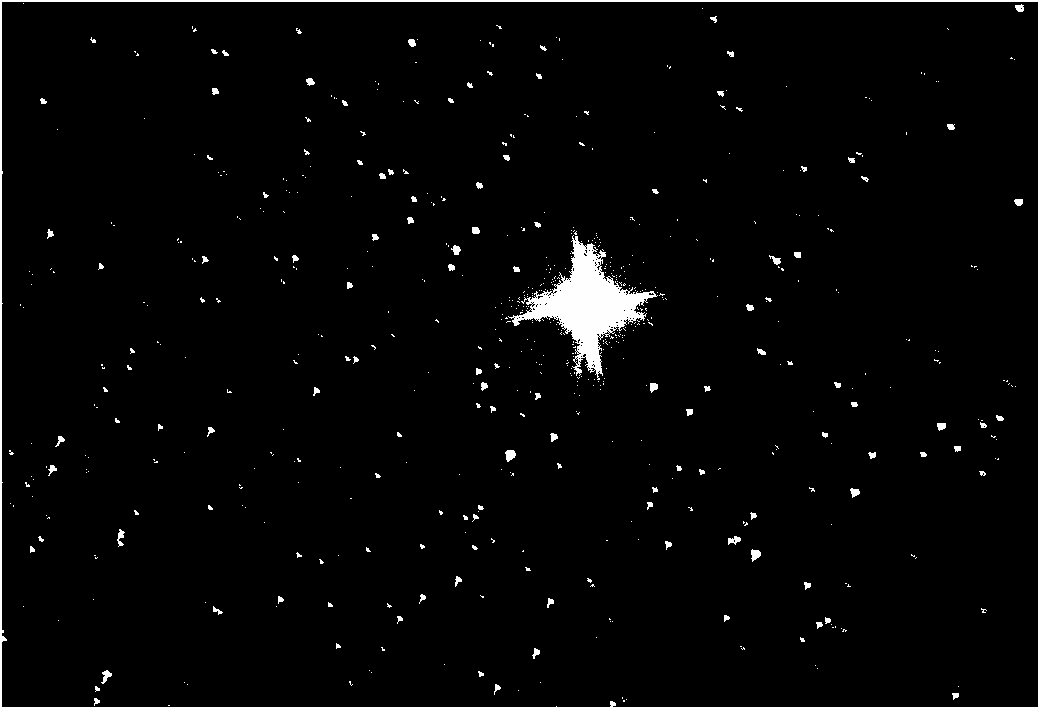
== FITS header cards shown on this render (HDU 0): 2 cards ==
NAXIS1  =                 2072
NAXIS2  =                 1410

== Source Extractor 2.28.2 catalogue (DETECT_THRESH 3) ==
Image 2072 x 1410 px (HDU 0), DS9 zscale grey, zoomed out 1/2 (1 PNG px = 2 x 2 image px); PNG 1040 x 709 px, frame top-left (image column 1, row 1410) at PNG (2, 2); no overlay
Background 80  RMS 28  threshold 83.1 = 3 sigma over >= 5 px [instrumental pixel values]
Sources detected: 5; all 5 listed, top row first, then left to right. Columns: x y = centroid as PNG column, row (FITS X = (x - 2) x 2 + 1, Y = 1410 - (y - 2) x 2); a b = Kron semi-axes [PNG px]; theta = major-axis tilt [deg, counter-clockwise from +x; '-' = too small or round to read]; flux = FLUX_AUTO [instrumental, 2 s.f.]
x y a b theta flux
586 305 32 32 - 450000
653 386 8 6 -36 17000
510 454 10 9 - 34000
855 492 7 5 -26 13000
755 553 11 8 -29 35000